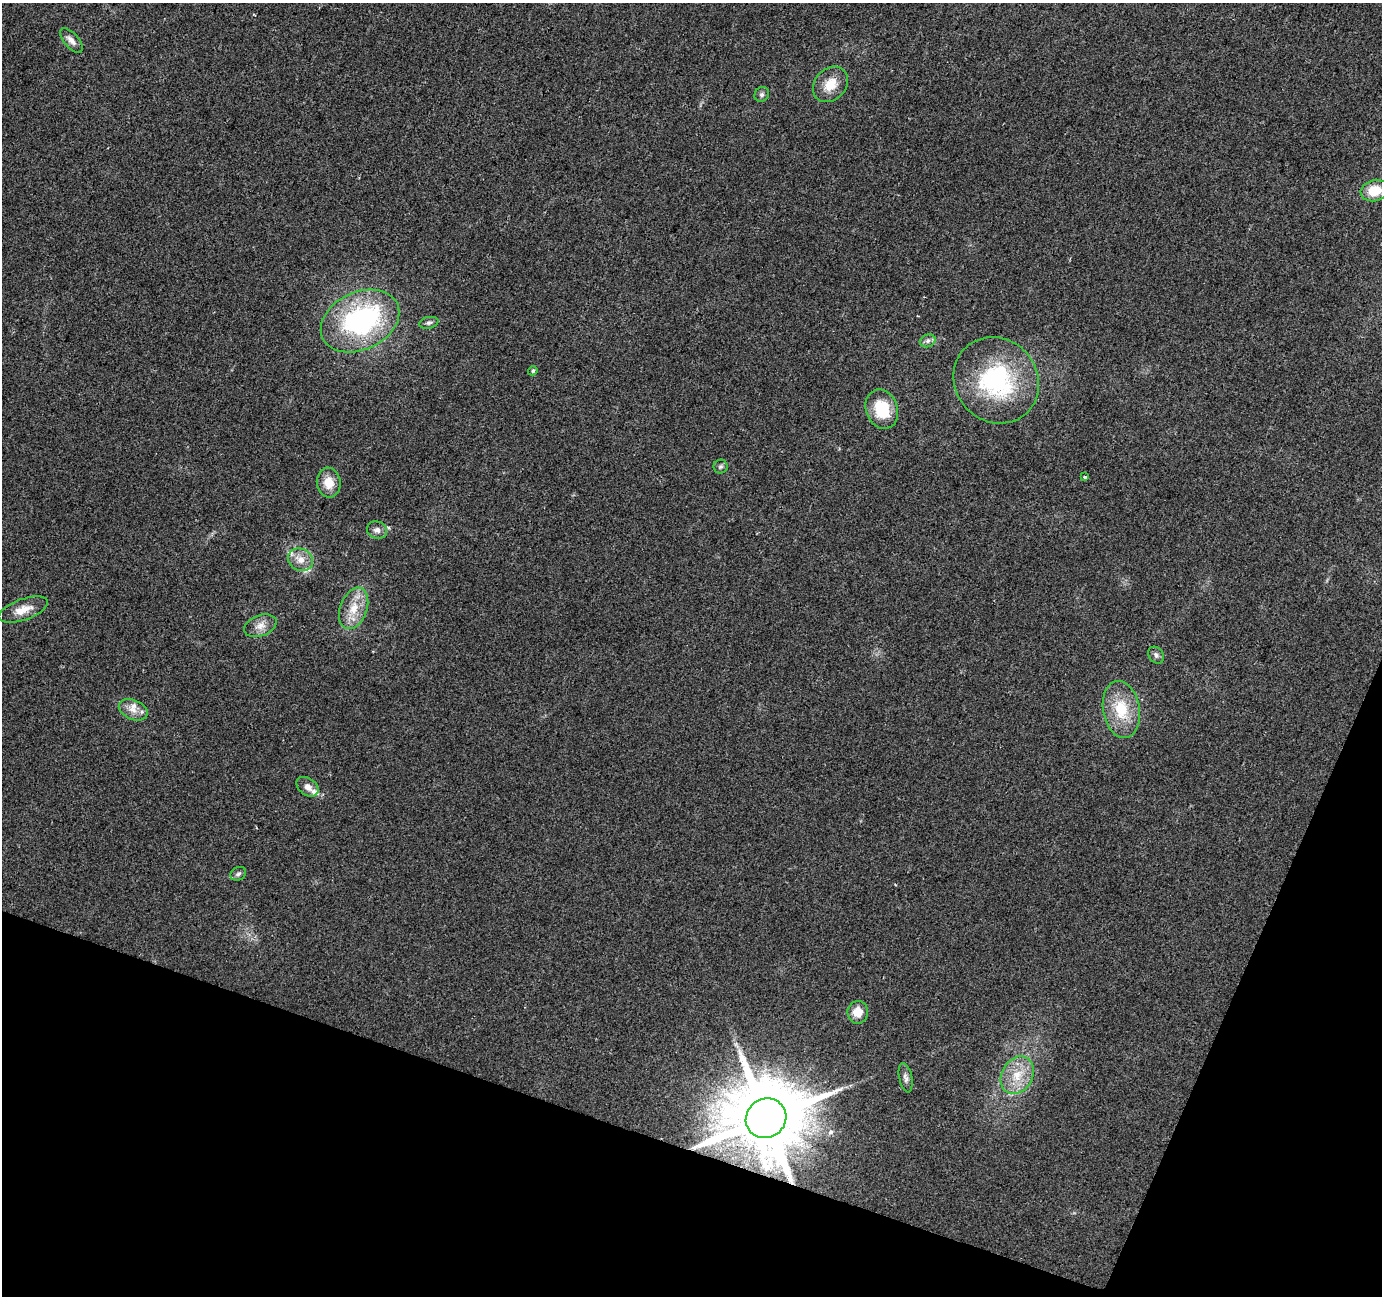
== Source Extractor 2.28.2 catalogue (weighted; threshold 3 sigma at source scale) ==
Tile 15 of 4 x 4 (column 3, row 4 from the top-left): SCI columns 2768-4147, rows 277-1570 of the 5527 x 5664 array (HDU 1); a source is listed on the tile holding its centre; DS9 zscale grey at full resolution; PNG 1384 x 1298 px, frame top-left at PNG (2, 3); each listed source drawn as its Kron ellipse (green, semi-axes under 4 px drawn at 4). Shown black and unused: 17% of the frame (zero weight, under 2 of 3 exposures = <1% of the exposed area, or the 3 px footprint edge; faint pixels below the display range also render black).
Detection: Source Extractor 2.28.2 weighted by HDU 2 'WHT'; one run over the whole footprint, this tile lists its part. Background 0.0405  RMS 0.0079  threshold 0.0358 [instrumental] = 3 sigma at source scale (4.5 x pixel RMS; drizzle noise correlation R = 1.50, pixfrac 1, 0.0396/0.0396 arcsec/px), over >= 5 px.
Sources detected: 31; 1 inside a brighter object's white glare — neither listed nor drawn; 3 inside a brighter listed object's ellipse — not listed separately; the other 27 listed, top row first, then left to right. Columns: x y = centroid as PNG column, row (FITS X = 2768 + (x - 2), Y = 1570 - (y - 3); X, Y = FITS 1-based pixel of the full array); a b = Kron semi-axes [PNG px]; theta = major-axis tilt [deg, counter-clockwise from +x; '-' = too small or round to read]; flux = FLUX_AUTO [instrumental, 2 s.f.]
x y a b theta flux
71 40 15 7 -48 4.6
830 84 19 15 47 15
762 94 8 7 - 2.2
1375 191 14 10 14 18
360 321 41 29 25 140
429 323 10 5 12 2.4
928 341 8 6 22 2.5
533 371 5 4 - 1.5
996 380 45 41 -48 100
882 409 20 16 -70 29
721 467 7 7 - 2
1085 477 3 3 - 1.8
329 483 15 12 -82 13
377 530 10 8 -18 4.2
300 560 13 11 -23 8.6
354 608 21 13 69 16
23 610 26 10 20 11
260 626 17 10 20 7.2
1156 655 9 7 -53 2.8
1121 709 29 18 -80 30
133 710 15 9 -24 7.4
307 787 12 8 -37 5.3
238 874 8 6 28 2.1
858 1012 11 10 - 11
1017 1075 20 15 60 19
906 1078 15 6 -78 3.4
766 1118 21 19 36 10000
Overlapping masked pixels (flux is a lower limit): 1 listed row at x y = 766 1118
Isophote crosses this tile's border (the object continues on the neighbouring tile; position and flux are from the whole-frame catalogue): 1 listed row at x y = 1375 191